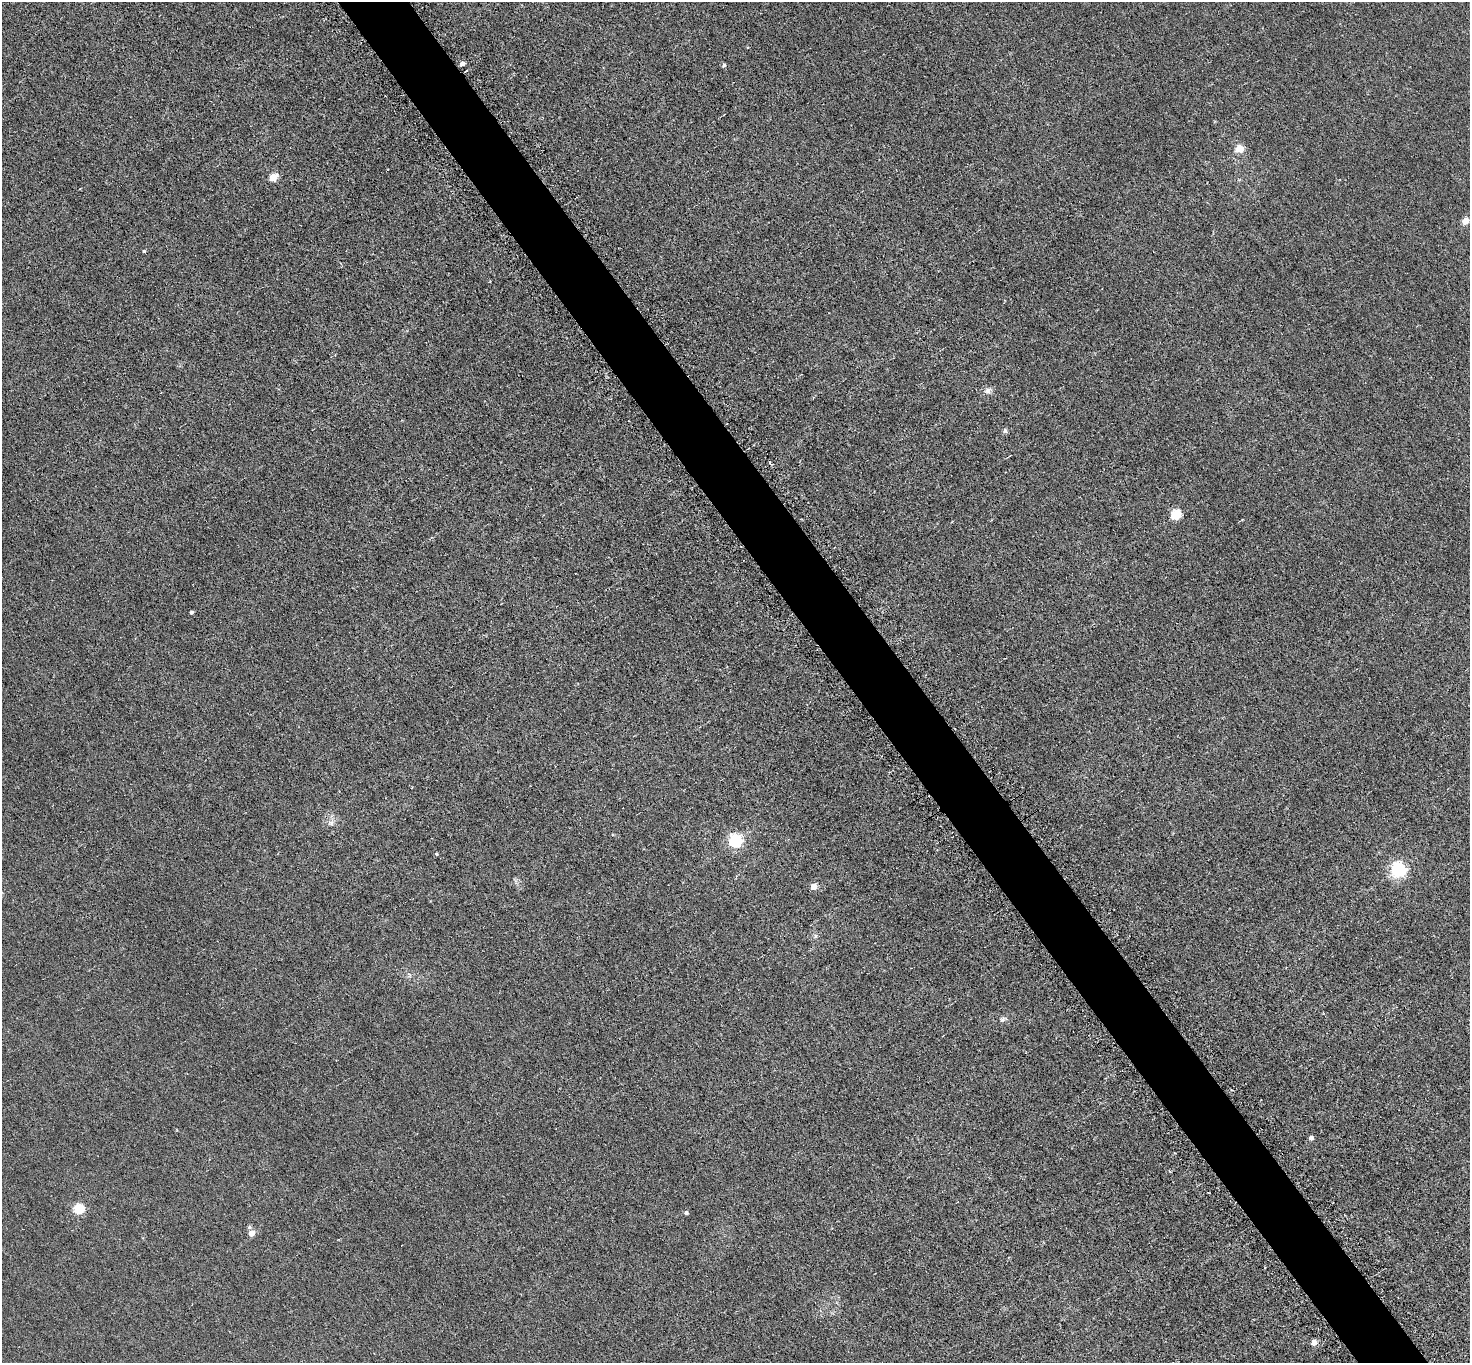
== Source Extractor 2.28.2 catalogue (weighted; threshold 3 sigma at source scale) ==
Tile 6 of 4 x 4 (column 2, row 2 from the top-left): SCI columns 1509-2976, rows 3043-4403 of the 5952 x 5945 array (HDU 1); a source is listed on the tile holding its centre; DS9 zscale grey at full resolution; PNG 1472 x 1365 px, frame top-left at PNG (2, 2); no overlay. Shown black and unused: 5% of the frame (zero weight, under 3 of 6 exposures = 3% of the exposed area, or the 3 px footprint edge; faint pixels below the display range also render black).
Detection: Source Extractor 2.28.2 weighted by HDU 2 'WHT'; one run over the whole footprint, this tile lists its part. Background 0.00453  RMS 0.0031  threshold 0.0128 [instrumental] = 3 sigma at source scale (4.09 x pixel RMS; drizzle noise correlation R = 1.36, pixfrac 0.8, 0.05/0.05 arcsec/px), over >= 5 px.
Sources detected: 24; all 24 listed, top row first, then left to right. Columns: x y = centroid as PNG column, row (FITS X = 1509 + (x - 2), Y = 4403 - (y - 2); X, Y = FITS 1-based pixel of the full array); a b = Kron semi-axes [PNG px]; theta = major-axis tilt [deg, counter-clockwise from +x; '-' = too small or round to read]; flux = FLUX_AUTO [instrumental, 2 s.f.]
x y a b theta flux
462 64 5 4 - 1.4
724 65 4 4 - 0.66
1240 149 5 5 - 8.3
273 177 5 5 - 9.9
1465 221 5 4 - 5.6
144 251 4 3 - 0.36
988 391 9 8 - 1.2
1005 431 7 5 -74 0.59
769 462 3 3 - 0.35
1176 514 5 5 - 18
191 612 3 3 - 0.64
331 823 9 7 1 1.1
735 841 6 6 - 50
436 854 4 3 - 0.39
1399 870 6 6 - 75
813 887 4 4 - 4.6
815 936 6 4 -90 0.52
1003 1019 10 5 38 0.74
1311 1138 4 4 - 1.2
79 1209 5 5 - 20
686 1213 5 4 - 0.71
250 1227 5 4 - 0.54
251 1233 4 4 - 3.4
1314 1343 4 4 - 3.5